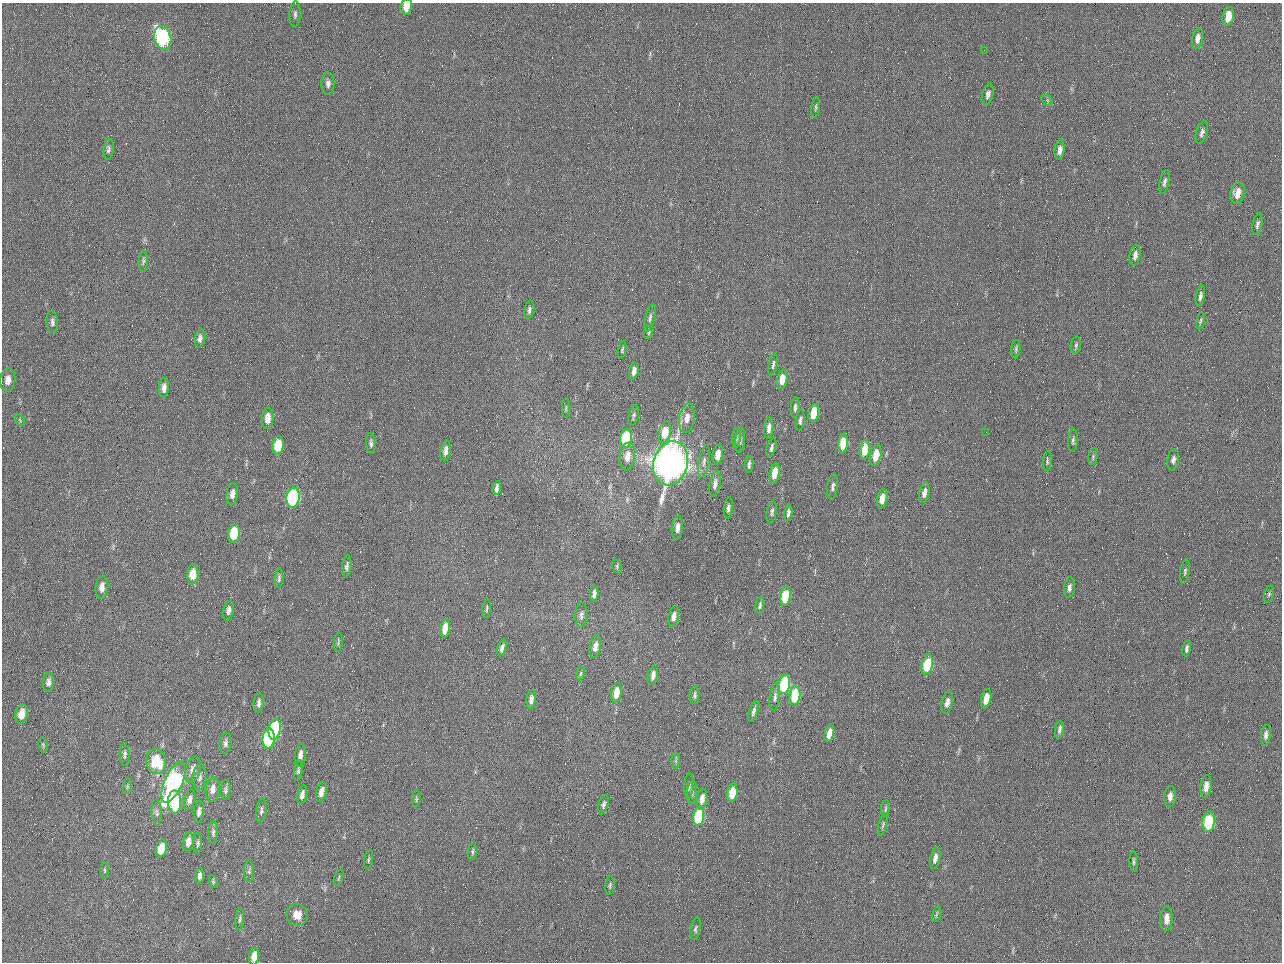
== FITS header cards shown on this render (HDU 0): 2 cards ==
NAXIS1  =                 1280 / length of data axis 1
NAXIS2  =                  960 / length of data axis 2

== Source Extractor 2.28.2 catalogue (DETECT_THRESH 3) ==
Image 1280 x 960 px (HDU 0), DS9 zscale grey, 1 PNG px = 1 image px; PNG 1284 x 964 px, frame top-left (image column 1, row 960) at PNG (2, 3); each listed source drawn as its Kron ellipse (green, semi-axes under 4 px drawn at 4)
Background 2560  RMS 180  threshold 554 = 3 sigma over >= 5 px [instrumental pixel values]
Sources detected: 168; all 168 listed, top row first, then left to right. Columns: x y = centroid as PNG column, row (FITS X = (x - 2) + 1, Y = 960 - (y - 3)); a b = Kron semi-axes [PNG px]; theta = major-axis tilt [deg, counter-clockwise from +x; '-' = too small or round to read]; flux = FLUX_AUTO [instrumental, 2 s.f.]
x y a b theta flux
406 7 8 5 79 1.2e+05
295 14 13 5 87 4.1e+04
1228 16 10 5 79 2.1e+05
163 38 12 8 -76 2.1e+06
1198 39 10 5 79 7.2e+04
984 50 2 2 - 6.3e+04
328 83 11 6 90 5.4e+04
988 94 11 5 75 5.3e+04
1047 100 6 5 - 1.9e+04
816 107 10 3 83 2.3e+04
1202 132 11 5 72 5.2e+04
108 149 10 5 83 3.3e+04
1060 150 10 5 84 7.0e+04
1164 182 12 5 78 3.9e+04
1237 193 11 7 77 1.6e+05
1257 224 11 5 79 3.6e+04
1135 255 11 5 81 5.5e+04
143 261 11 4 89 2.7e+04
1200 296 10 4 79 4.4e+04
529 310 9 5 81 3.7e+04
650 318 14 5 77 4.0e+04
1200 321 8 4 78 2.1e+04
52 322 11 6 -86 4.5e+04
649 332 7 4 73 2.3e+04
200 338 9 5 80 4.6e+04
1076 345 9 5 84 2.6e+04
1016 349 9 4 87 2.6e+04
622 350 9 4 80 1.9e+04
773 364 11 4 78 3.4e+04
634 371 9 4 80 7.0e+04
782 379 10 5 81 1.7e+05
8 380 11 7 84 9.0e+04
164 388 10 5 86 6.0e+04
795 407 10 4 84 3.7e+04
566 408 9 2 90 1.3e+04
814 413 9 5 80 3.6e+05
634 416 10 5 77 2.8e+04
268 418 11 6 84 1.2e+05
687 418 15 7 82 1.3e+05
20 420 7 3 -54 1.4e+04
800 420 10 4 84 3.7e+04
769 428 11 4 86 6.7e+04
986 432 2 2 - 6.1e+03
665 433 11 6 78 2.8e+05
626 438 10 5 82 9.3e+05
736 438 10 4 85 2.7e+04
740 441 12 5 84 3.8e+04
1073 441 11 5 87 3.3e+04
371 443 10 4 -86 3.4e+04
843 444 10 5 84 3.3e+05
278 445 9 6 84 3.3e+05
771 448 10 4 75 3.6e+04
865 450 10 5 83 3.3e+05
446 451 10 5 81 6.7e+04
718 455 10 5 82 1.5e+05
876 455 11 5 79 2.6e+05
627 457 14 7 82 1.4e+05
1093 457 9 4 80 2.2e+04
1173 460 11 5 80 5.0e+04
704 461 17 5 80 6.7e+04
1047 461 10 4 86 2.3e+04
671 463 22 17 73 1.1e+07
749 464 8 3 85 3.2e+04
775 473 10 5 81 2.1e+05
715 484 13 5 80 8.0e+04
833 487 12 5 82 4.6e+04
497 488 7 3 81 4.1e+04
924 493 10 5 79 8.1e+04
232 494 11 5 82 7.4e+04
293 498 10 6 82 2.0e+06
882 499 9 5 78 1.6e+05
728 508 10 4 82 3.9e+04
772 512 11 5 81 3.3e+04
788 513 8 3 83 3.8e+04
677 528 12 5 83 7.9e+04
234 533 9 6 81 4.4e+05
347 566 10 4 85 4.3e+04
617 566 7 5 -72 1.8e+04
1185 571 12 4 81 3.1e+04
193 574 10 6 87 2.1e+05
279 578 9 4 86 3.1e+04
102 587 11 6 83 8.6e+04
1069 588 10 5 84 4.8e+04
594 593 8 4 85 5.0e+04
1269 594 8 5 76 2.7e+04
785 596 9 5 79 5.2e+05
760 605 9 4 81 2.6e+04
487 609 9 3 86 1.8e+04
228 610 10 5 81 5.7e+04
581 615 12 6 87 5.4e+04
674 616 10 5 79 8.8e+04
445 628 9 4 82 1.9e+05
338 642 10 2 85 1.8e+04
595 646 11 5 80 9.2e+04
502 648 8 4 75 4.6e+04
1187 648 8 4 79 4.0e+04
927 665 10 5 76 6.6e+05
580 673 7 3 81 1.9e+04
653 675 10 5 80 7.9e+04
48 682 10 5 85 5.4e+04
784 684 10 5 80 1.3e+06
616 693 10 5 82 2.0e+05
695 695 9 5 90 2.9e+04
795 696 9 5 82 7.4e+05
775 697 13 5 82 4.5e+04
531 699 9 4 83 5.9e+04
986 699 10 5 80 1.5e+05
259 703 10 5 85 4.2e+04
947 703 11 5 78 8.1e+04
753 711 11 4 73 3.9e+04
22 714 10 6 81 1.7e+05
275 729 11 6 80 1.4e+06
1059 729 9 4 82 3.7e+04
829 733 9 4 76 1.5e+05
1266 735 11 5 84 4.9e+04
269 739 10 6 86 1.4e+06
226 743 10 5 80 3.9e+04
43 745 7 4 -82 2.0e+04
125 755 11 5 -86 3.8e+04
300 755 11 5 83 7.2e+04
156 761 12 9 -85 5.0e+05
676 761 8 4 -89 2.4e+04
193 770 13 7 75 9.7e+04
298 770 10 4 83 2.6e+04
199 777 13 7 85 6.0e+04
173 782 22 9 66 3.2e+06
127 786 8 4 82 1.8e+04
689 786 13 4 86 4.2e+04
1206 786 11 5 82 1.0e+05
213 789 12 7 82 9.2e+04
225 790 10 5 85 3.4e+04
321 792 10 5 78 9.3e+04
692 792 11 5 86 3.6e+04
732 793 9 5 81 3.2e+05
302 795 9 4 79 6.6e+04
1170 797 10 5 85 7.1e+04
416 799 8 3 85 1.6e+04
702 799 11 5 83 1.0e+05
190 800 10 5 77 7.0e+04
175 802 11 6 -90 7.3e+05
603 805 10 5 76 3.9e+04
885 809 8 3 84 1.9e+04
261 811 12 5 83 3.4e+04
199 812 11 5 84 5.9e+04
157 813 12 5 -86 4.5e+04
699 816 10 5 83 1.0e+06
1208 822 10 6 82 6.9e+05
883 825 11 4 77 2.6e+04
213 833 11 5 88 3.4e+04
188 842 10 5 84 9.8e+04
198 843 11 4 88 2.8e+04
161 849 9 5 76 2.6e+05
472 852 8 5 85 2.5e+04
935 858 11 5 78 7.3e+04
369 860 10 3 79 1.9e+04
1134 862 10 4 -89 2.7e+04
105 870 8 4 -89 1.6e+04
249 871 10 5 -88 3.0e+04
200 876 7 4 84 5.2e+04
339 878 8 2 69 1.3e+04
213 881 6 3 -81 1.9e+04
610 885 9 4 82 2.5e+04
936 914 8 3 71 1.9e+04
297 915 11 10 - 1.3e+05
240 919 10 3 85 2.3e+04
1166 919 12 6 88 1.1e+05
695 929 11 5 78 3.1e+04
254 957 8 5 83 1.7e+05
At the frame edge (FLAGS 8, measured only in part): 2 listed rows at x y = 406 7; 254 957